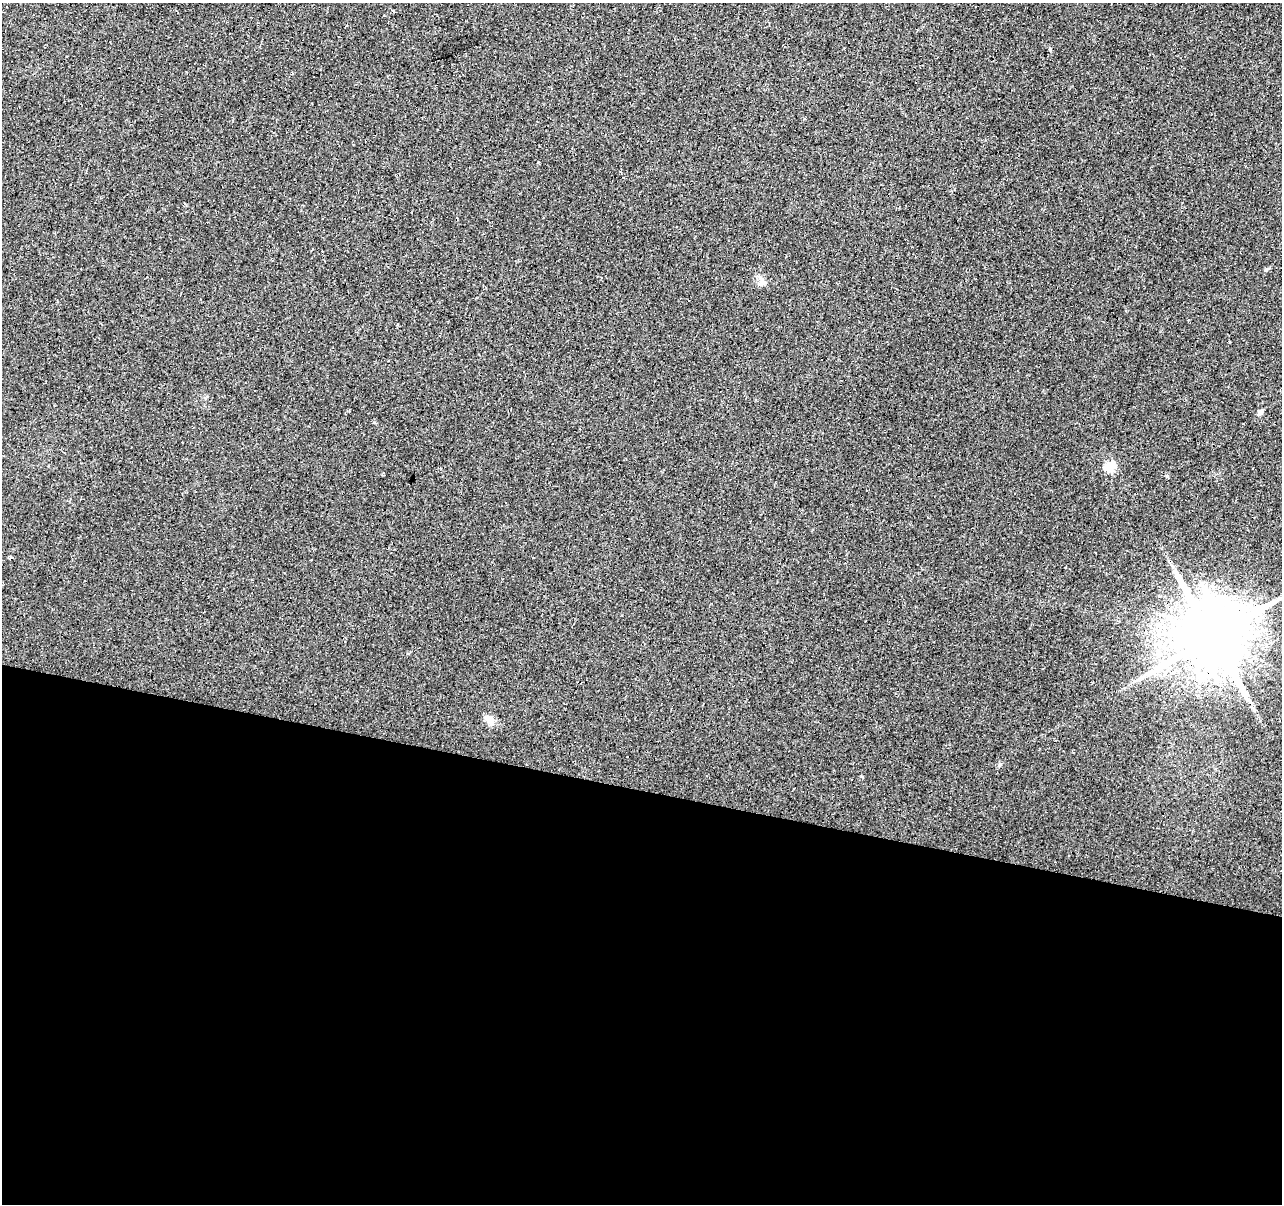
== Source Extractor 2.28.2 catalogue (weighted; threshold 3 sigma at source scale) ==
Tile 14 of 4 x 4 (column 2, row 4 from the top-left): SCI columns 1285-2564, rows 280-1481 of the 5124 x 5307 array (HDU 1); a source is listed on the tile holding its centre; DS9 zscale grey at full resolution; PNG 1284 x 1206 px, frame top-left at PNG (2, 3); no overlay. Shown black and unused: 34% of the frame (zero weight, under 2 of 3 exposures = <1% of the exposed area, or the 3 px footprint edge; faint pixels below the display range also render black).
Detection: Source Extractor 2.28.2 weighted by HDU 2 'WHT'; one run over the whole footprint, this tile lists its part. Background 0.033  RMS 0.0074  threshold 0.0335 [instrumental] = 3 sigma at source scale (4.5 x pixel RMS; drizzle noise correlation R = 1.50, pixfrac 1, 0.0396/0.0396 arcsec/px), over >= 5 px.
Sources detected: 18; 8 cosmic-ray / hot-pixel residue — not listed; the other 10 listed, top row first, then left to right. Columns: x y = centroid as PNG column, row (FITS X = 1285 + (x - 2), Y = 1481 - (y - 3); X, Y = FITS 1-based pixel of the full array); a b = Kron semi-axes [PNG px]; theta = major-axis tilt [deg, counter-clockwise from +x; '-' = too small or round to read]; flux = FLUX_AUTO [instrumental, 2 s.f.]
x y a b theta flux
393 11 3 3 - 1.5
346 26 3 3 - 1.8
762 282 12 7 -12 3.6
1260 412 9 5 54 2.1
1109 466 5 5 - 47
1167 476 5 4 - 0.91
11 557 4 3 - 4
1212 637 20 18 55 7300
1140 679 7 4 19 1.7
490 719 13 8 -38 5.1
Overlapping masked pixels (flux is a lower limit): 1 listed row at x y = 1212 637
Isophote crosses this tile's border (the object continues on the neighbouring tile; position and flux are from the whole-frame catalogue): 1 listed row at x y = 1212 637
Unlisted compact peaks at least as high as the median listed source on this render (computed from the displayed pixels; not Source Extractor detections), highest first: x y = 1000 764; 1266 270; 861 776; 205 398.